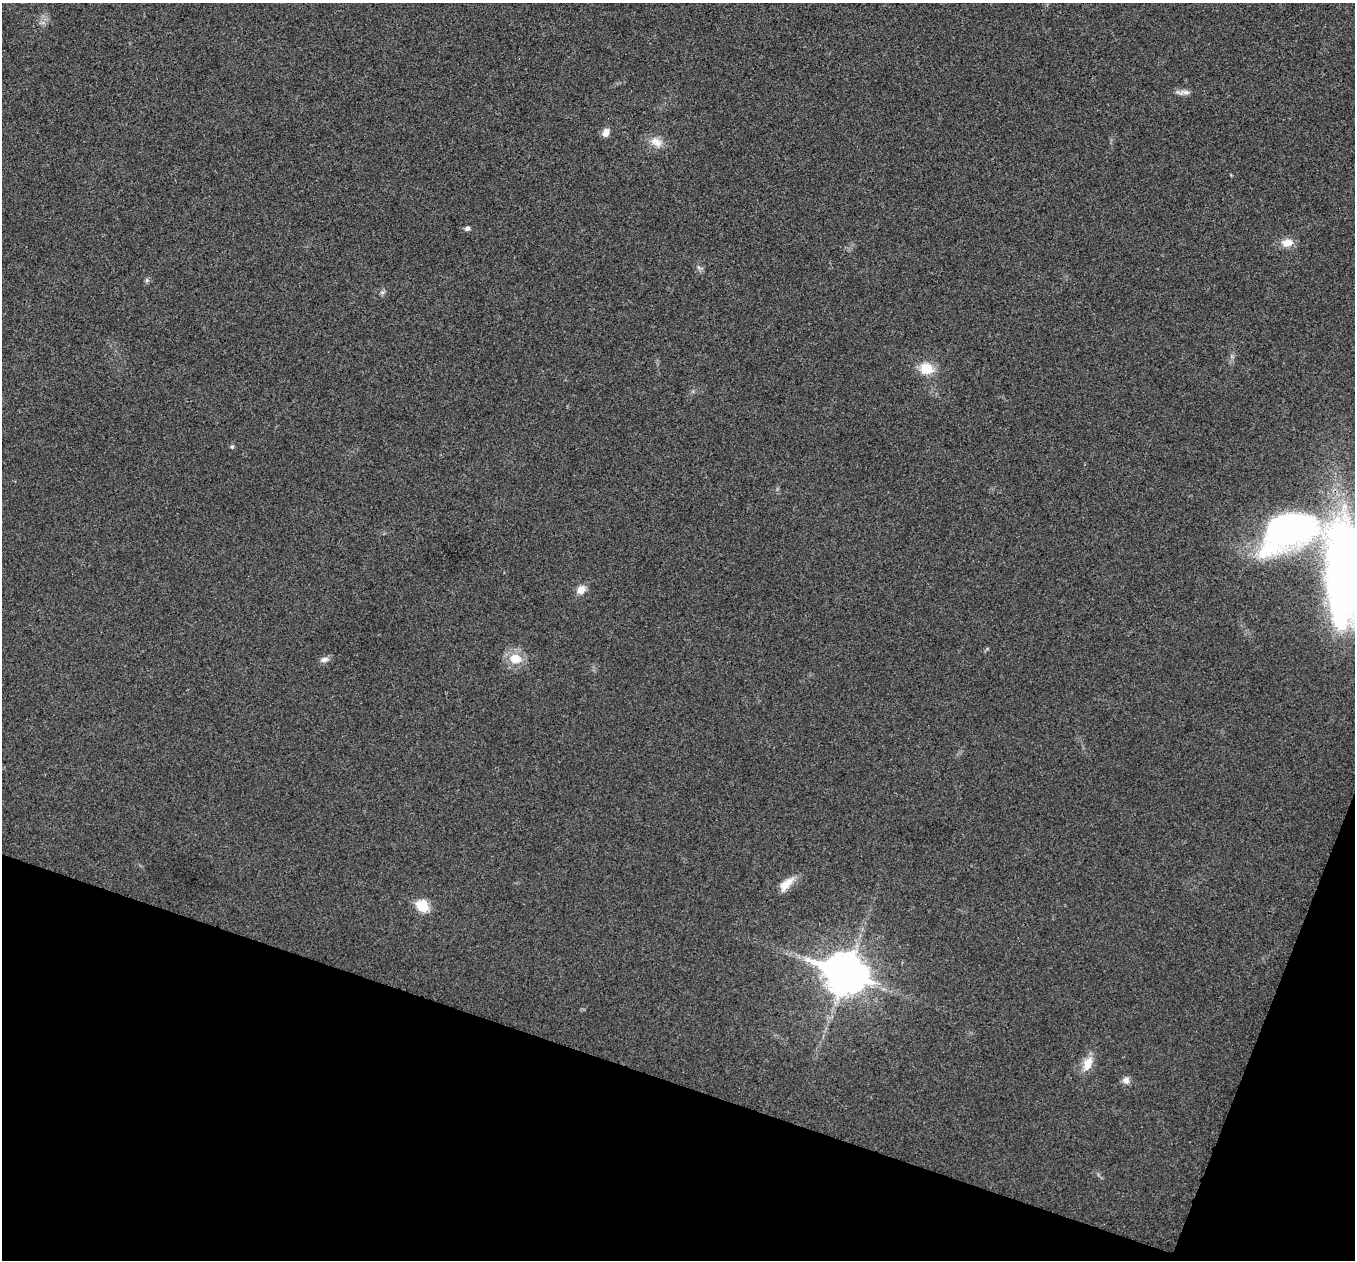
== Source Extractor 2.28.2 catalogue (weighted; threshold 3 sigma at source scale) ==
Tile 15 of 4 x 4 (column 3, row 4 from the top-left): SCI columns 2707-4059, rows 136-1393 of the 5417 x 5431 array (HDU 1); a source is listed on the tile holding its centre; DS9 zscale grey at full resolution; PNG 1357 x 1262 px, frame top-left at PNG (2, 3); no overlay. Shown black and unused: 17% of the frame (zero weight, under 3 of 4 exposures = <1% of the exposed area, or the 3 px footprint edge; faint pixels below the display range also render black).
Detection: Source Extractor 2.28.2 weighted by HDU 2 'WHT'; one run over the whole footprint, this tile lists its part. Background 0.0223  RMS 0.0052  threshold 0.0234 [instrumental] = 3 sigma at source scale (4.5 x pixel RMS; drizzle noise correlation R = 1.50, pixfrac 1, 0.05/0.05 arcsec/px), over >= 5 px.
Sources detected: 19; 1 inside a brighter object's white glare — not listed; the other 18 listed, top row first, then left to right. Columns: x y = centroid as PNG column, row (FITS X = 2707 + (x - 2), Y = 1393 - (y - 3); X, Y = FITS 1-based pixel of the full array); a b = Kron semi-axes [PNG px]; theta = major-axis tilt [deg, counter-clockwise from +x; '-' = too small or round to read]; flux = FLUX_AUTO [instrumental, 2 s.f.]
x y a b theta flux
1186 92 14 6 4 2.4
606 132 10 7 68 3.2
656 142 18 11 -32 5.6
467 228 7 5 19 1.3
1287 243 13 10 6 5.7
382 292 7 4 0 0.98
927 369 17 14 -9 9.8
232 447 5 5 - 0.75
1287 530 117 43 -12 260
1341 574 122 24 89 260
581 590 11 9 47 4.3
515 659 15 12 -9 9.4
324 660 10 7 13 2.3
786 884 22 9 44 6.7
422 906 7 6 - 32
845 974 15 12 -22 1400
1088 1063 19 11 65 7.1
1126 1080 10 9 - 2.4
Isophote crosses this tile's border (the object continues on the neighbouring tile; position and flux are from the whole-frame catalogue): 2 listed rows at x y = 1287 530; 1341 574